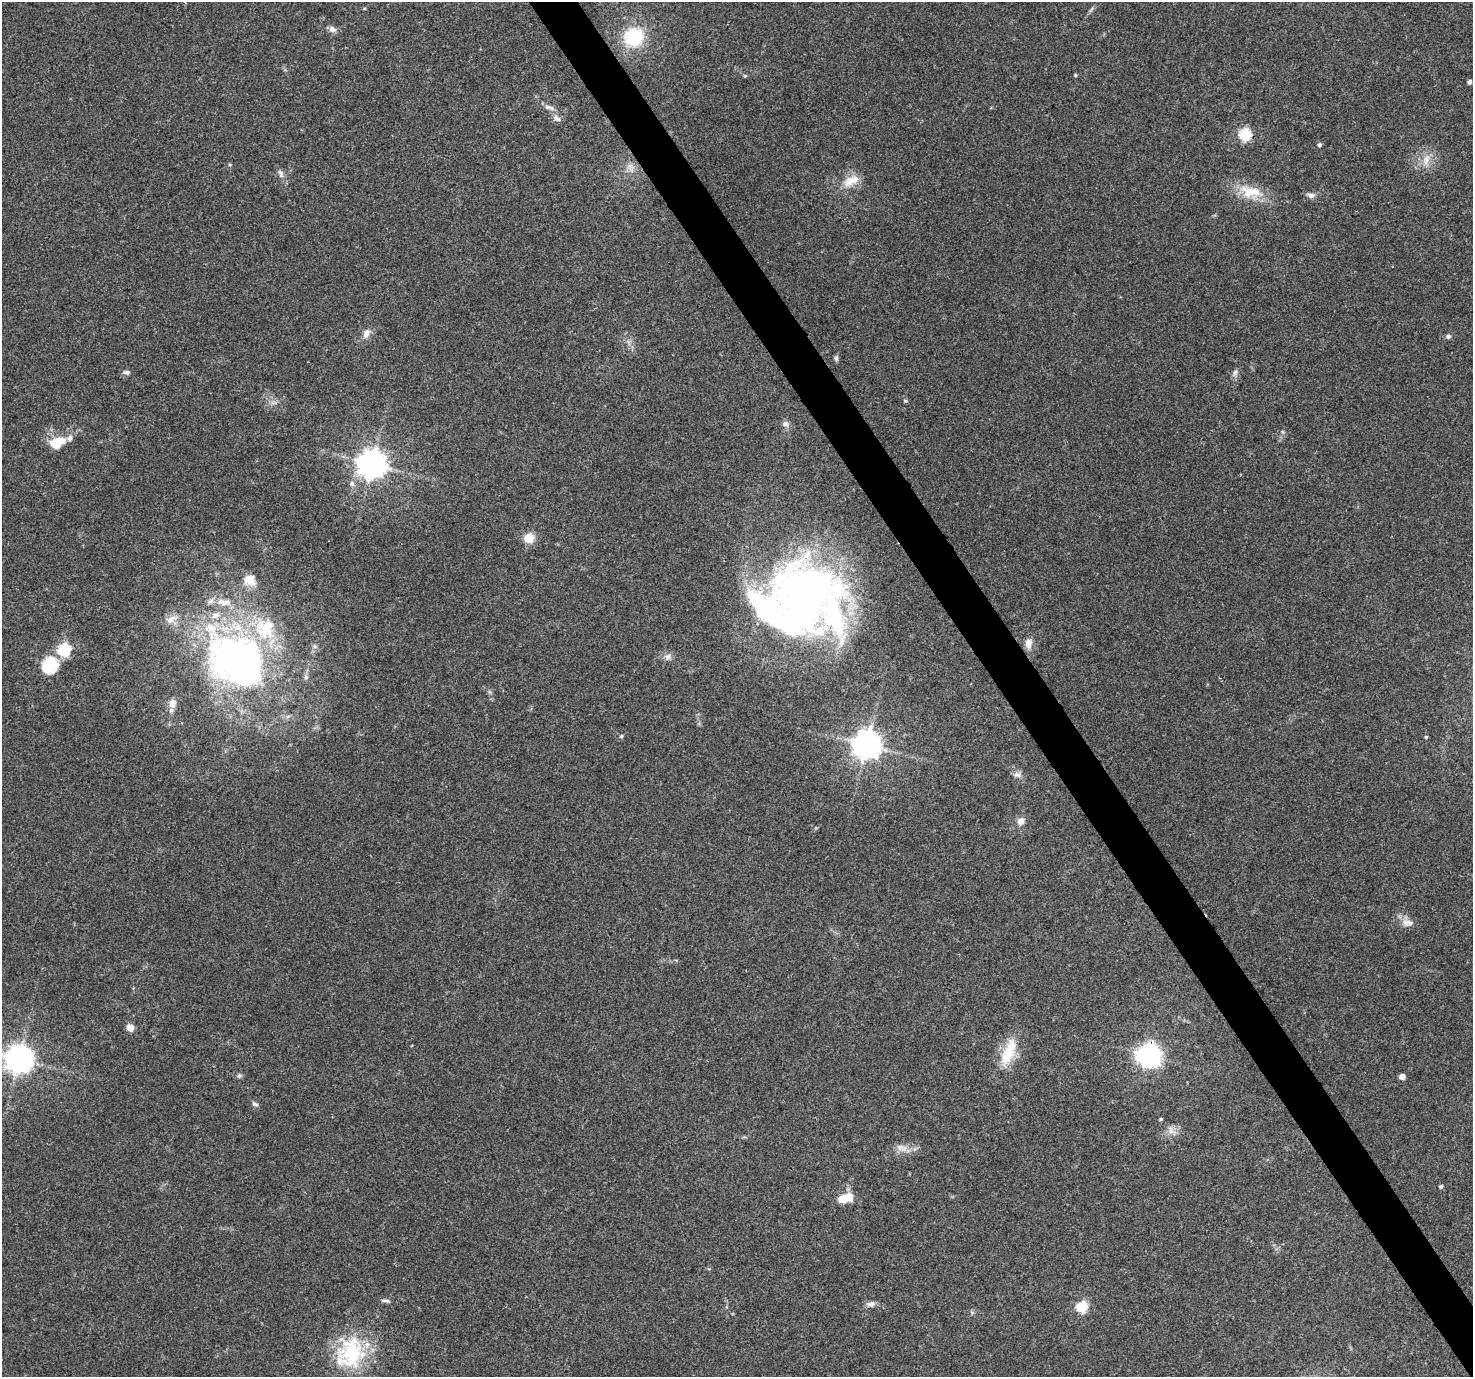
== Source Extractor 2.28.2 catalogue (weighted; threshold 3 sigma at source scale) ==
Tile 6 of 4 x 4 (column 2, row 2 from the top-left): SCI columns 1472-2942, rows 2869-4243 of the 5888 x 5798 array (HDU 1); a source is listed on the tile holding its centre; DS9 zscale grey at full resolution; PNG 1475 x 1379 px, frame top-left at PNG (2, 2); no overlay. Shown black and unused: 3% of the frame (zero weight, under 3 of 4 exposures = <1% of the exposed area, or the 3 px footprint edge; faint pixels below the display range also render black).
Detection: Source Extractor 2.28.2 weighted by HDU 2 'WHT'; one run over the whole footprint, this tile lists its part. Background 0.0498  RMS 0.0039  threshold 0.0175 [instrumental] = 3 sigma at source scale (4.5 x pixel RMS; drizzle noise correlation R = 1.50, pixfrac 1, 0.0396/0.0396 arcsec/px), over >= 5 px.
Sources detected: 70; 1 too faint to see at this stretch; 3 inside a brighter object's white glare — not listed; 9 inside a brighter listed object's ellipse — not listed separately; the other 57 listed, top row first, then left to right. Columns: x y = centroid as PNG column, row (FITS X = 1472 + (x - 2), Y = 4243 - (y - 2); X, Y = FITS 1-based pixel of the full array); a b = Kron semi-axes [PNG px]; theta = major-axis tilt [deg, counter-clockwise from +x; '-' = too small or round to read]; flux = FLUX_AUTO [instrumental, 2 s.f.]
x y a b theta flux
1091 10 10 4 56 0.86
332 29 10 8 -25 1.7
634 37 20 19 - 23
1075 75 4 4 - 0.45
745 76 5 5 - 0.45
1469 82 4 4 - 1.2
547 107 12 6 -16 1.6
557 118 12 7 -33 1.8
1245 135 6 6 - 41
1319 145 5 4 - 0.95
1426 160 18 8 81 4.1
631 167 13 9 -75 2.7
281 173 13 7 -70 1.7
851 181 25 12 26 6.6
1251 192 34 16 -11 11
1311 195 11 7 -14 1.6
366 333 14 8 64 2.6
1448 336 7 6 - 0.91
836 358 8 5 -81 0.81
126 372 10 6 -9 1.1
1235 373 13 6 69 1.4
906 401 5 5 - 0.5
785 424 9 8 - 1.7
1283 432 6 3 -70 0.51
57 442 21 14 22 8.2
372 464 9 9 - 570
529 538 5 5 - 22
250 580 17 14 -40 5.2
800 602 111 61 -77 180
1028 643 14 9 88 3.1
64 650 6 6 - 49
668 657 9 9 - 1.8
236 660 86 62 -38 170
50 665 19 17 56 14
172 703 11 8 86 3.6
621 736 5 4 - 0.58
1426 737 4 4 - 0.46
867 745 9 8 - 580
1017 775 12 8 4 1.8
1021 821 9 7 42 2.7
1408 923 18 10 -6 3.4
130 1028 5 5 - 6.9
1009 1052 42 15 69 13
1151 1056 8 6 82 150
19 1059 9 8 - 510
239 1075 7 6 - 0.82
1402 1077 5 4 - 3.3
255 1104 9 6 -33 1.1
1161 1119 4 3 - 0.6
1171 1131 13 7 -50 2.4
902 1148 19 9 -17 3.6
1441 1186 5 4 - 0.72
842 1199 10 9 - 4.8
385 1301 14 4 -6 1.1
871 1304 12 7 7 1.8
1082 1307 6 6 - 34
350 1353 41 36 69 33
Overlapping masked pixels (flux is a lower limit): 1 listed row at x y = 1151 1056
Isophote crosses this tile's border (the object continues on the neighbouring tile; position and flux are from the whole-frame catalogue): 1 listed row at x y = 19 1059